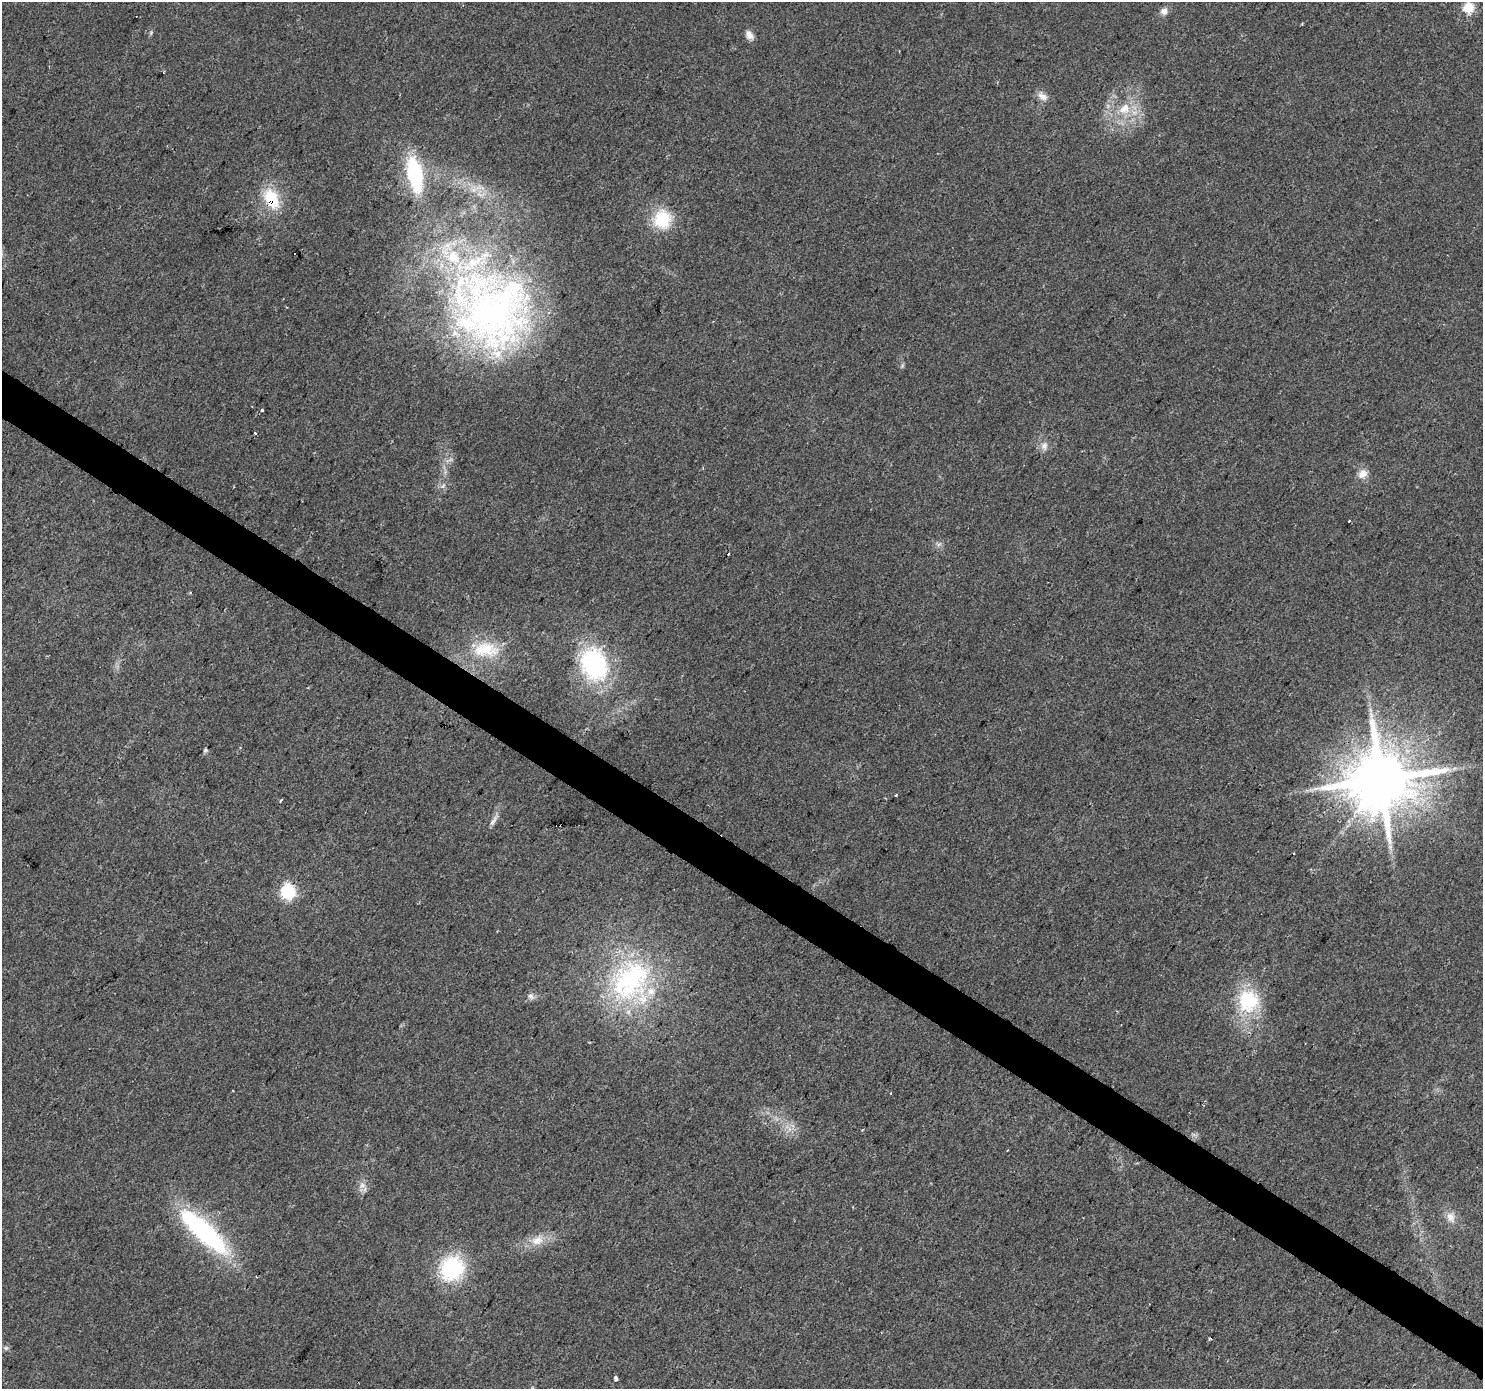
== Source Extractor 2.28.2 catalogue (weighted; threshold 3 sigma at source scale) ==
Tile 6 of 4 x 4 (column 2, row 2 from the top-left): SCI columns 1483-2963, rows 2960-4346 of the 5931 x 5985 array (HDU 1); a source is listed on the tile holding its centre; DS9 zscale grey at full resolution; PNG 1485 x 1391 px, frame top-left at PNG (2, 2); no overlay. Shown black and unused: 3% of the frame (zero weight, under 2 of 3 exposures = <1% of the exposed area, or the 3 px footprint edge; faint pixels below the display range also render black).
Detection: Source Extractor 2.28.2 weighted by HDU 2 'WHT'; one run over the whole footprint, this tile lists its part. Background 0.0505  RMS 0.0082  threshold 0.0368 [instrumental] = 3 sigma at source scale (4.5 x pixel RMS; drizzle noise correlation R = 1.50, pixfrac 1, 0.0396/0.0396 arcsec/px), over >= 5 px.
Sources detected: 45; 1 too faint to see at this stretch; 5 cosmic-ray / hot-pixel residue — not listed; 2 inside a brighter listed object's ellipse — not listed separately; the other 37 listed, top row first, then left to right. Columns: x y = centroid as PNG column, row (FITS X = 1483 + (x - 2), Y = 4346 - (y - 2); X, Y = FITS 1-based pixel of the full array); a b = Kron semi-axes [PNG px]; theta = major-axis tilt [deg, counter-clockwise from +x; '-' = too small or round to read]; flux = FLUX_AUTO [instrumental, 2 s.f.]
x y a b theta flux
1468 7 6 5 - 65
1164 11 10 9 - 4.4
151 33 8 3 85 1.2
749 35 12 8 -54 5
163 72 4 2 - 0.9
1043 97 14 9 -28 5.8
1124 109 18 14 42 19
415 174 32 13 -79 79
271 198 27 16 -60 31
662 219 25 23 85 32
491 311 109 92 -56 440
262 410 3 3 - 5.4
255 433 4 3 - 3.1
1044 446 12 10 81 5.4
1363 474 12 10 36 7.3
443 485 8 3 45 1.5
1349 521 3 2 - 0.67
939 544 7 4 18 1.9
486 649 39 21 -3 37
594 664 33 25 -71 110
205 750 6 4 76 1.3
1381 779 18 17 - 7000
895 795 3 3 - 1.3
281 799 4 2 - 0.89
493 821 16 6 58 4.1
1390 847 7 4 -73 2.2
287 891 6 6 - 180
631 981 66 55 62 150
531 996 10 8 -34 3.3
1248 1001 30 29 - 52
862 1130 3 3 - 0.79
362 1185 10 8 20 4.9
1451 1217 15 10 -66 7.3
204 1231 67 19 -43 130
537 1241 18 11 19 12
452 1268 24 22 61 72
616 1379 4 3 - 7.7
Overlapping masked pixels (flux is a lower limit): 3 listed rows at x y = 271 198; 491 311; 1381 779